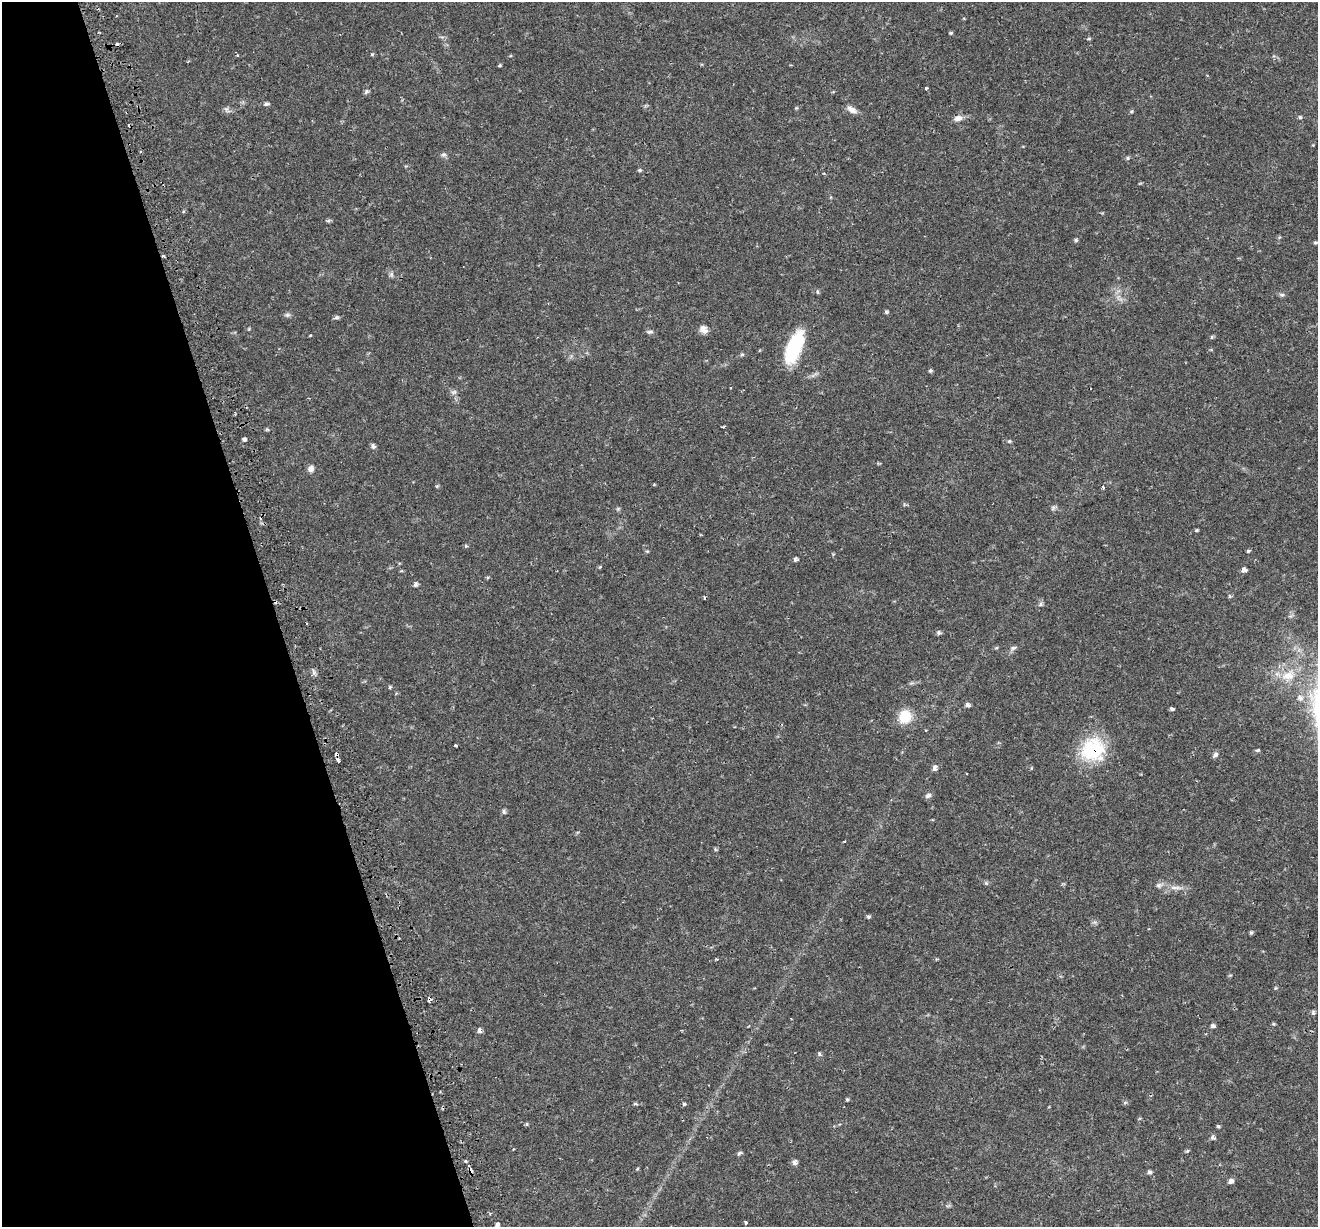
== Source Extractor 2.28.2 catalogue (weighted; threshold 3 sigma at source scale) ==
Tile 5 of 4 x 4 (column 1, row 2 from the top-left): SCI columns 59-1374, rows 2632-3856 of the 5379 x 5211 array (HDU 1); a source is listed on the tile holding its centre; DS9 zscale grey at full resolution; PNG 1320 x 1229 px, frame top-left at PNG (2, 2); no overlay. Shown black and unused: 21% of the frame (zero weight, under 2 of 3 exposures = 5% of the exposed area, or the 3 px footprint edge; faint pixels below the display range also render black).
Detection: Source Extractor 2.28.2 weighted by HDU 2 'WHT'; one run over the whole footprint, this tile lists its part. Background 0.0486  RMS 0.0036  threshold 0.0161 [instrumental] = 3 sigma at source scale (4.5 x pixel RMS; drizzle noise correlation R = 1.50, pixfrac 1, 0.0396/0.0396 arcsec/px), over >= 5 px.
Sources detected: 95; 1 too faint to see at this stretch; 4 cosmic-ray / hot-pixel residue — not listed; the other 90 listed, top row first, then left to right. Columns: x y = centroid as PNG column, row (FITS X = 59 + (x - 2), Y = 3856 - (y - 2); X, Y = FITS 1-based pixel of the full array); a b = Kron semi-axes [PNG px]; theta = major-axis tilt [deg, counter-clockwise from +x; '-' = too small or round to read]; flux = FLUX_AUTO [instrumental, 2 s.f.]
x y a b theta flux
951 33 5 4 - 0.45
372 54 5 4 - 0.4
500 65 5 3 - 0.35
926 88 3 3 - 0.83
366 92 8 5 63 0.73
266 104 6 5 - 0.73
797 108 5 3 - 0.36
852 110 13 7 -30 2
1131 111 5 4 - 0.46
1300 117 5 5 - 0.52
958 118 11 7 12 2.1
444 154 8 5 1 0.81
1127 158 6 4 -90 0.51
640 170 5 4 - 0.48
328 221 7 4 19 0.51
1076 240 5 5 - 0.52
1315 242 7 3 0 0.48
391 274 8 6 89 0.78
817 292 5 3 - 0.43
1282 295 7 5 -16 0.71
886 312 5 5 - 0.54
287 315 8 6 0 0.8
336 317 6 5 - 0.66
703 329 10 8 -50 2.3
650 332 8 5 -1 0.79
1212 337 6 4 90 0.4
794 347 34 13 67 24
742 354 5 5 - 0.53
930 371 5 4 - 0.58
454 392 8 6 3 0.96
724 427 4 3 - 0.91
267 429 5 4 - 0.44
244 439 5 4 - 0.81
1009 441 5 4 - 0.48
373 446 6 6 - 0.94
311 469 8 8 - 1.4
1103 487 4 3 - 0.65
1053 507 5 5 - 0.71
1197 530 4 4 - 0.38
647 551 5 4 - 0.4
1248 551 5 3 - 0.64
833 554 4 4 - 0.3
795 559 7 4 80 0.66
600 567 5 4 - 0.34
1244 570 6 6 - 1.2
415 584 7 5 66 0.82
1229 596 6 4 -70 0.44
1040 604 6 5 - 0.72
939 633 6 6 - 0.7
1013 648 9 5 16 0.94
1288 676 21 13 13 6.7
390 687 5 4 - 0.39
1300 698 9 6 -67 1.4
967 705 6 5 - 0.88
1172 709 5 4 - 0.65
905 716 15 14 - 8
455 745 3 3 - 0.62
1093 750 25 24 - 24
1258 750 6 4 14 0.55
1215 755 7 5 52 1.3
338 760 5 3 - 0.83
935 768 8 5 89 1.1
928 795 8 6 25 1
504 812 6 5 - 0.81
1159 885 9 7 11 1.2
1175 888 17 4 0 2.1
868 917 5 5 - 0.54
1251 932 5 4 - 0.52
1276 988 5 5 - 0.4
429 999 5 4 - 1.7
1313 1012 7 4 -72 0.57
1274 1024 5 3 - 0.37
1213 1026 6 5 - 0.75
479 1030 8 5 -83 0.96
819 1054 7 4 -53 0.57
847 1099 5 4 - 0.4
636 1104 6 4 -10 0.48
684 1104 5 4 - 0.43
527 1124 6 4 89 0.4
1218 1126 5 5 - 0.46
1213 1138 7 5 -33 0.78
1187 1151 6 4 46 0.47
739 1153 8 4 37 0.59
466 1161 3 3 - 1.2
795 1162 7 6 - 1.1
471 1171 7 4 -76 1.5
1149 1172 7 5 -15 0.72
1231 1181 7 5 10 1.4
746 1223 3 3 - 1.6
497 1225 5 4 - 1.3
Overlapping masked pixels (flux is a lower limit): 3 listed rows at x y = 1093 750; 429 999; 471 1171
Isophote crosses this tile's border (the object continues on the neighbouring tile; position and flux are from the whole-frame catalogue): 1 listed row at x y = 497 1225